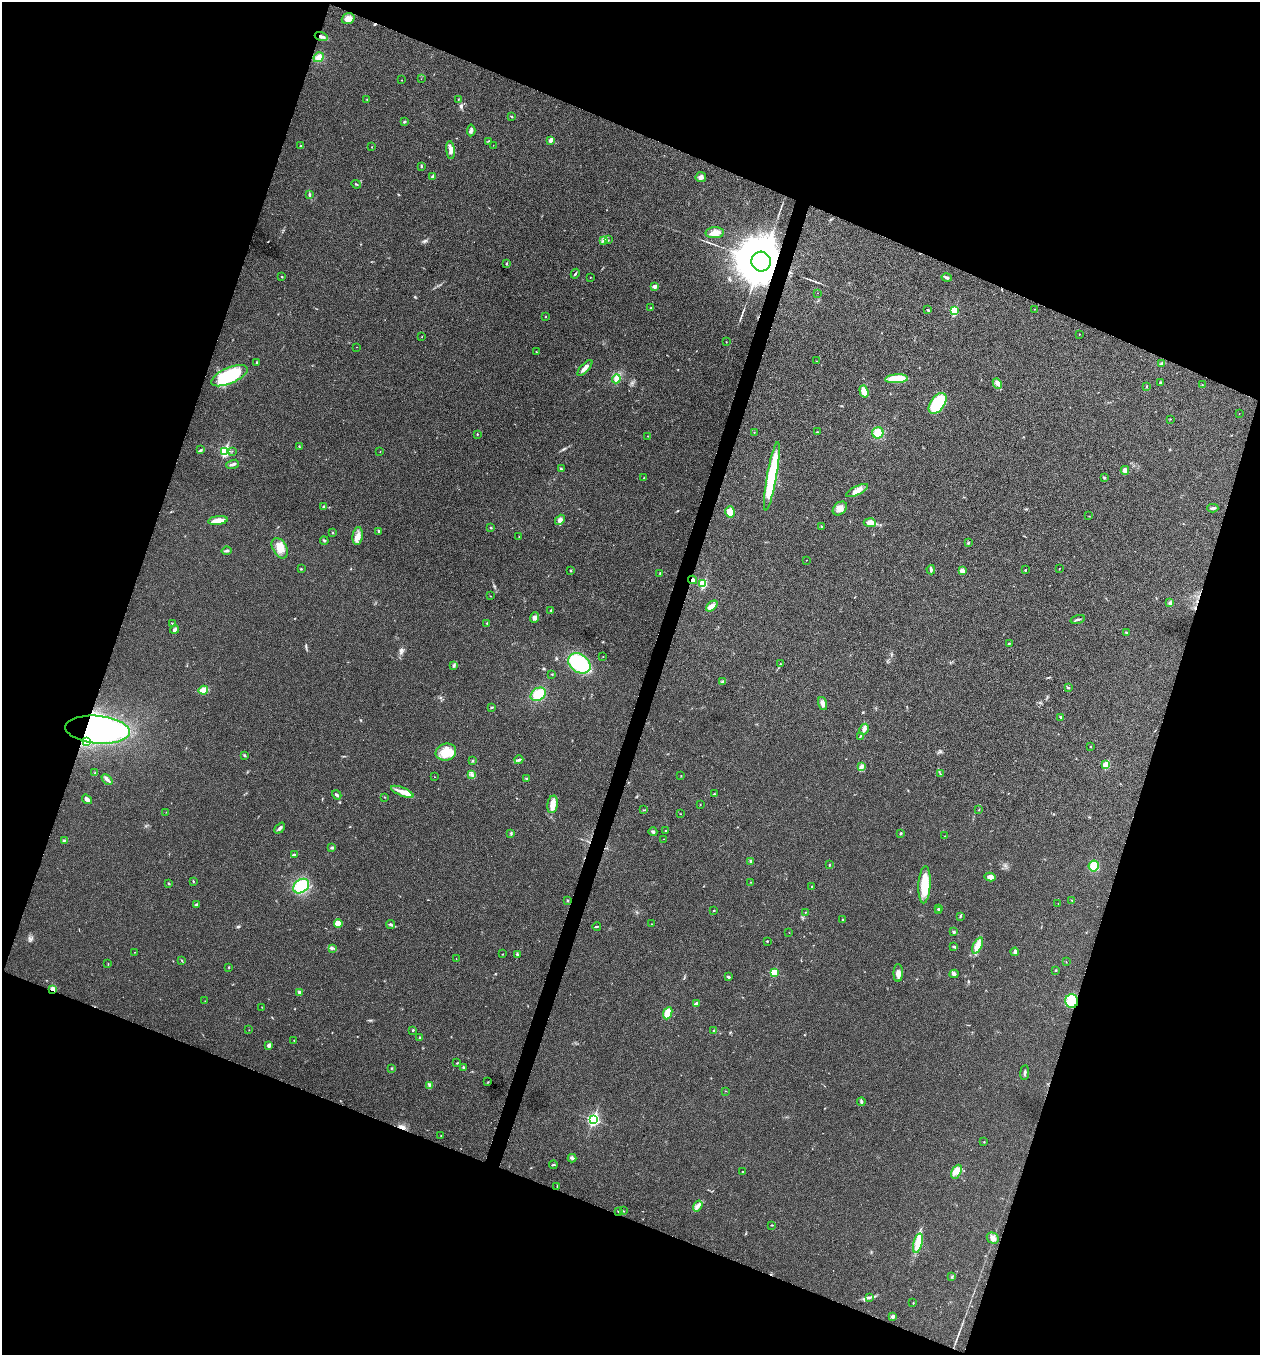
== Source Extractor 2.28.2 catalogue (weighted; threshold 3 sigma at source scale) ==
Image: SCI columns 136-5165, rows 6-5415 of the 5431 x 5418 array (HDU 1 of 3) = the unmasked area's bounding box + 8 px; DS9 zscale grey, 4 x 4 block average (1 PNG px = mean of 4 x 4 image px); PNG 1262 x 1357 px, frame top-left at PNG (2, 2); each listed source drawn as its Kron ellipse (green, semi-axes under 4 px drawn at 4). Shown black and unused: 40% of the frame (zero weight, under 3 of 4 exposures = <1% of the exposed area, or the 3 px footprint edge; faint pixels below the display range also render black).
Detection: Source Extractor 2.28.2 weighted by HDU 2 'WHT'. Background 0.0238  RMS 0.0052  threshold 0.0236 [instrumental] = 3 sigma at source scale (4.5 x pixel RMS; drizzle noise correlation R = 1.50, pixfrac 1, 0.05/0.05 arcsec/px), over >= 5 px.
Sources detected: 261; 1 inside a brighter object's white glare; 1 cosmic-ray / hot-pixel residue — neither listed nor drawn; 3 coinciding with a brighter row at this scale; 9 inside a brighter listed object's ellipse — not listed separately; the other 247 listed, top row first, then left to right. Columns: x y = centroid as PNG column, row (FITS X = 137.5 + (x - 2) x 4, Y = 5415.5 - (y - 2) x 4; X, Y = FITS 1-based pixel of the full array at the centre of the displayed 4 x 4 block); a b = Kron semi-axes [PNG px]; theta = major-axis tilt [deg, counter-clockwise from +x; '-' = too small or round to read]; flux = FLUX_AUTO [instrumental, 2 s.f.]
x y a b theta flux
348 19 6 5 - 21
321 37 6 2 -18 8.6
319 57 5 4 - 17
421 79 2 2 - 0.52
402 80 2 2 - 0.99
367 99 2 2 - 0.92
458 100 3 2 - 1.5
511 116 3 2 - 2.3
404 122 3 2 - 3.6
471 130 6 2 85 6.3
488 141 2 2 - 1.3
550 141 2 2 - 17
493 145 2 2 - 0.72
301 146 2 2 - 2.5
371 147 2 2 - 1.1
450 150 9 3 -83 16
421 166 4 2 - 3.2
433 177 2 2 - 19
701 177 5 5 - 10
356 184 5 2 - 2.7
309 195 3 2 - 2.8
715 233 9 5 2 23
608 240 2 2 - 0.95
604 241 4 2 - 3.5
761 261 10 9 - 16000
506 264 3 2 - 2.2
575 274 5 2 - 3
282 277 2 2 - 2.3
590 277 2 2 - 0.93
947 278 5 3 - 5.2
655 286 3 2 - 14
818 293 2 2 - 0.76
650 308 2 2 - 1.6
1034 309 2 2 - 0.58
928 310 2 2 - 2.4
954 311 2 2 - 180
546 317 2 2 - 1.5
1079 334 2 2 - 1.8
422 337 2 2 - 0.77
726 342 2 2 - 0.94
356 347 2 2 - 0.67
536 352 2 2 - 1.1
817 361 2 2 - 0.59
257 362 3 2 - 2.8
1162 363 3 3 - 4.1
585 368 10 3 47 17
229 376 19 8 23 200
616 379 4 3 - 18
896 379 11 4 3 84
997 383 5 3 - 9.7
1160 383 3 2 - 4.2
1202 385 2 2 - 1.7
1147 386 2 2 - 1.3
864 391 6 3 -72 34
938 403 12 7 54 190
1239 414 2 2 - 0.56
1170 419 2 2 - 1.7
754 432 2 2 - 1.1
817 432 2 2 - 1.6
878 433 5 5 - 39
477 434 3 2 - 1.6
648 436 2 2 - 1.1
299 446 3 2 - 1.8
200 450 3 2 - 3.7
225 451 3 2 - 360
232 451 2 2 - 1.4
380 452 2 2 - 0.64
233 464 6 2 19 7.7
561 469 3 2 - 3.3
1125 470 4 4 - 13
772 476 35 5 80 230
644 478 2 2 - 2.5
1104 478 3 2 - 3.2
857 491 12 4 26 21
324 506 4 2 - 2.7
840 508 8 6 44 19
1213 508 5 3 - 5.8
730 512 6 4 -73 27
1089 516 2 2 - 0.92
218 520 10 3 7 35
560 520 6 4 50 11
870 523 6 3 -4 30
821 527 3 2 - 2.4
491 528 3 2 - 2.3
379 531 3 2 - 3.9
333 532 2 2 - 0.96
358 536 9 5 83 20
519 537 2 2 - 0.94
324 541 4 2 - 3.5
968 543 2 2 - 1.7
280 548 11 7 -59 36
226 551 5 2 - 4.8
806 560 2 2 - 0.94
1059 568 2 2 - 0.71
301 569 2 2 - 2.3
931 570 5 2 - 6.7
1025 570 2 2 - 4.8
570 571 2 2 - 2.7
962 571 3 2 - 16
660 573 2 2 - 1.5
693 580 4 4 - 11
703 584 2 2 - 160
490 596 2 2 - 0.95
1170 603 3 3 - 7.1
712 606 7 4 43 18
551 610 2 2 - 2.2
535 618 5 4 - 8.7
1078 619 7 2 17 5.2
172 623 2 2 - 1.3
487 623 2 2 - 2
174 630 4 3 - 5.8
1127 633 2 2 - 1.4
1009 643 2 2 - 2.3
603 656 2 2 - 0.72
579 663 12 9 -37 200
780 664 4 2 - 2.3
454 665 3 2 - 3
552 674 2 2 - 0.9
722 682 4 3 - 5.6
1068 687 3 2 - 2.9
203 690 5 3 - 27
538 694 8 6 36 57
823 703 7 4 -73 13
492 707 4 2 - 3
1061 717 3 2 - 3.4
864 729 6 3 61 8.2
98 730 32 14 -5 930
860 736 4 2 - 2.5
86 742 4 2 - 4.4
1091 746 2 2 - 2.4
446 752 10 8 16 59
244 755 3 2 - 3.3
519 760 4 2 - 6
472 761 3 2 - 2.2
1106 765 2 2 - 110
861 767 3 2 - 4.7
95 773 2 2 - 1.4
940 774 4 2 - 2.3
472 775 3 2 - 3.3
681 776 2 2 - 0.93
435 777 2 2 - 0.64
526 778 3 2 - 2.4
107 779 6 3 -42 7.5
402 792 12 4 -22 22
714 794 3 2 - 2
337 795 5 2 - 5.8
385 797 2 2 - 0.93
87 799 5 3 - 12
553 804 9 5 79 25
700 805 2 2 - 1.1
644 810 4 2 - 2.3
979 810 2 2 - 1.4
166 812 2 2 - 0.86
680 814 2 2 - 0.77
280 828 6 3 48 7.6
666 831 2 2 - 1.6
653 832 4 3 - 5.2
511 833 3 2 - 2.8
900 833 2 2 - 3.6
945 836 2 2 - 0.76
663 839 2 2 - 0.67
64 840 4 2 - 3.8
332 848 4 2 - 3.9
294 854 2 2 - 2.4
750 861 3 2 - 3.3
829 865 2 2 - 6.6
1094 866 5 5 - 39
990 877 5 3 - 18
193 881 2 2 - 2.1
751 882 2 2 - 1
169 883 3 2 - 2.3
924 885 18 6 86 77
301 886 8 6 37 130
812 886 2 2 - 3.6
1072 900 2 2 - 1.8
567 901 2 2 - 1.8
1058 903 2 2 - 0.76
197 904 4 2 - 3.8
938 909 2 2 - 1.4
714 911 2 2 - 2.3
939 911 2 2 - 1.5
805 912 2 2 - 1.5
960 916 4 2 - 2.3
843 919 2 2 - 1.1
338 923 4 3 - 24
391 924 4 2 - 4.6
652 924 2 2 - 0.94
597 927 4 2 - 3.2
954 932 2 2 - 11
789 933 2 2 - 0.52
767 941 2 2 - 2.4
978 946 9 4 66 28
954 947 3 2 - 4.9
332 948 2 2 - 3.1
134 952 2 2 - 0.74
1015 952 4 3 - 6.3
502 954 2 2 - 0.96
517 954 4 2 - 2.7
456 958 2 2 - 0.86
182 961 2 2 - 1.9
1066 962 2 2 - 1.3
108 964 2 2 - 1
229 967 2 2 - 1.2
1056 970 3 2 - 2
774 973 2 2 - 130
898 973 9 4 89 18
954 974 4 4 - 7.4
728 977 3 2 - 3.8
52 989 2 2 - 24
299 992 3 2 - 3.4
205 1001 2 2 - 0.82
1072 1001 7 6 - 30
696 1004 3 2 - 3.5
262 1007 2 2 - 0.76
668 1013 6 4 67 42
249 1030 2 2 - 0.69
413 1030 2 2 - 7.2
714 1031 2 2 - 6.8
420 1038 3 2 - 3.3
294 1040 2 2 - 0.97
269 1045 2 2 - 31
457 1063 2 2 - 1.7
463 1067 2 2 - 2.7
392 1068 2 2 - 1.6
1025 1072 7 2 84 4.8
488 1082 3 2 - 1.3
429 1085 4 2 - 3.7
725 1091 2 2 - 0.95
861 1102 4 2 - 5.6
593 1119 3 2 - 610
441 1136 2 2 - 0.79
984 1142 2 2 - 1.3
572 1158 4 3 - 5.3
553 1165 4 2 - 3.5
742 1171 2 2 - 2.2
956 1172 7 4 63 17
557 1186 2 2 - 1.2
698 1206 6 3 56 11
619 1211 4 2 - 4.4
623 1211 2 2 - 1.3
772 1225 3 2 - 2.1
993 1238 6 5 - 13
918 1243 10 4 75 41
952 1277 2 2 - 1.7
870 1298 2 2 - 1.6
913 1303 2 2 - 1.6
892 1317 4 3 - 5.1
Overlapping masked pixels (flux is a lower limit): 5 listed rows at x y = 321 37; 761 261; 693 580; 98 730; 52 989
Diffuse or blended objects may show on this block-average render without a row.